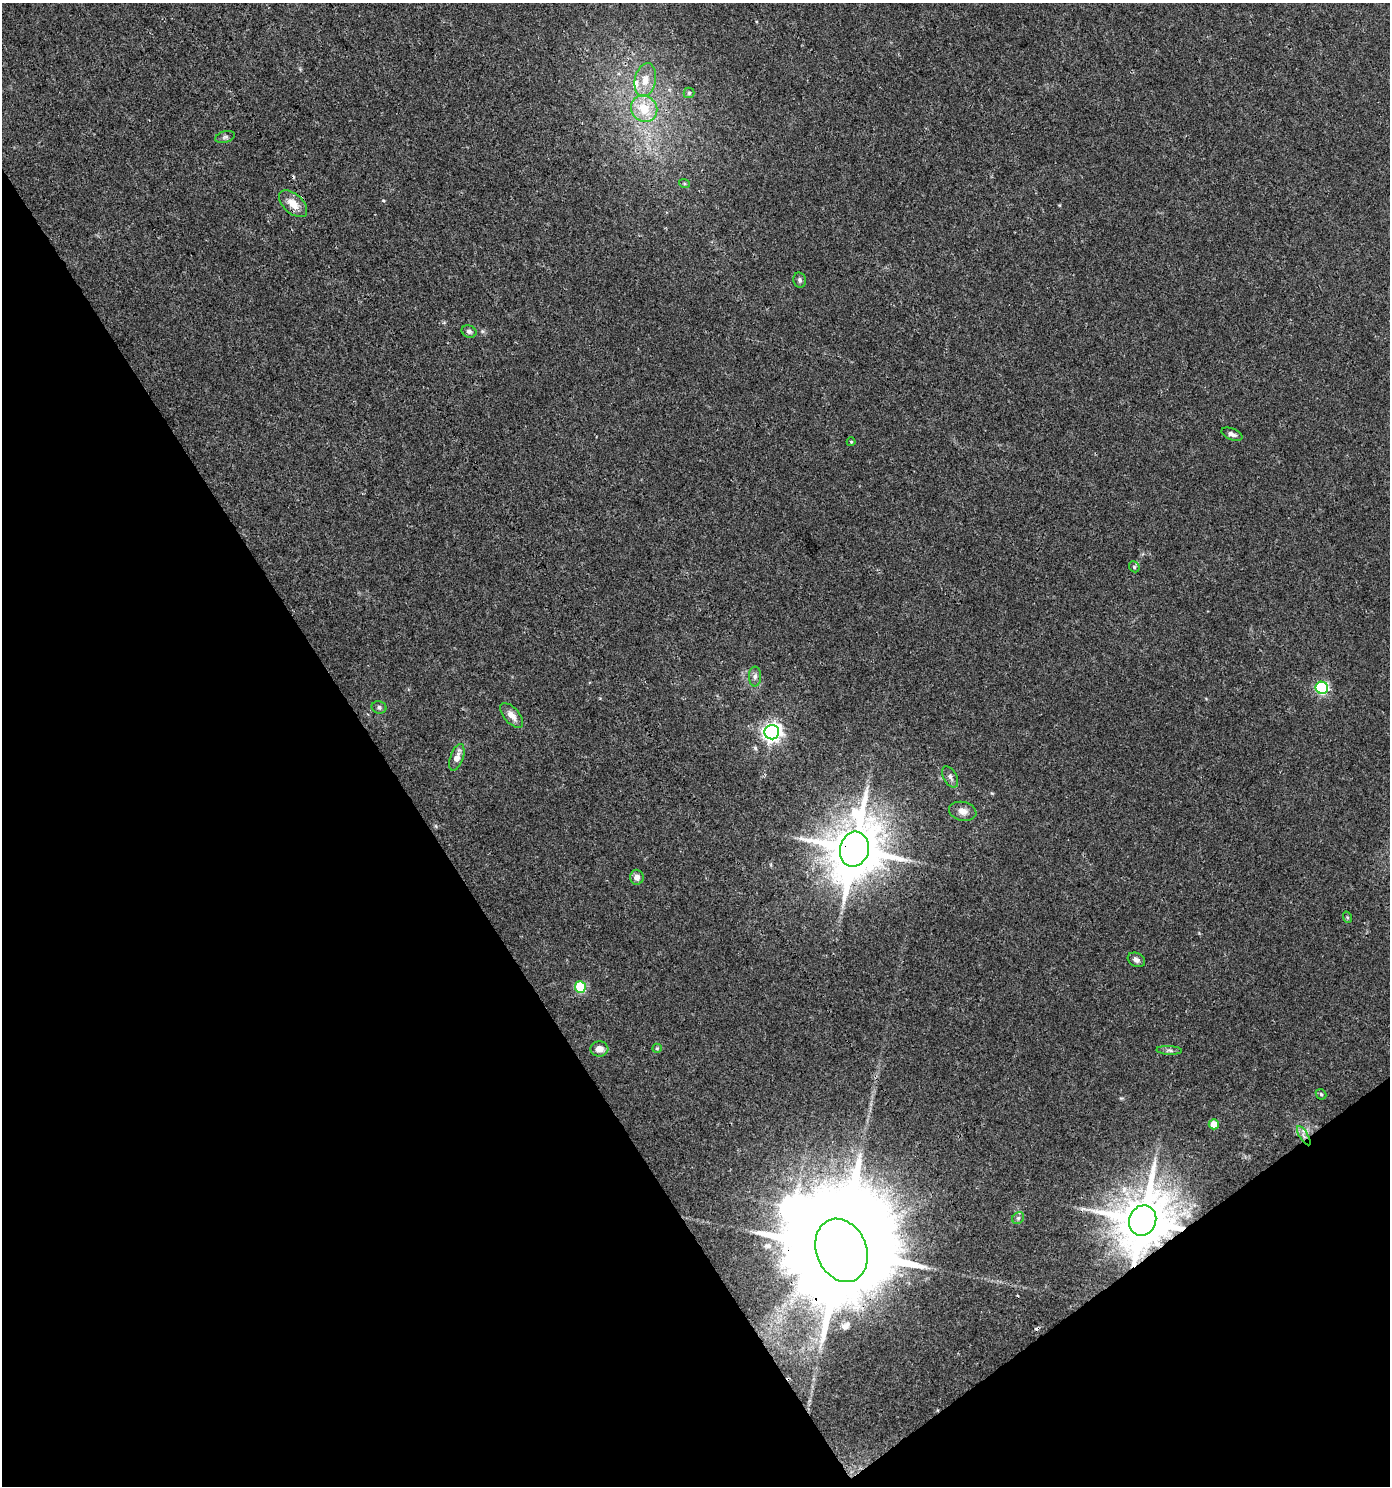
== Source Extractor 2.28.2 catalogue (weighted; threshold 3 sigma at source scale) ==
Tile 14 of 4 x 4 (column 2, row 4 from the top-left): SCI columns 1578-2965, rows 1-1484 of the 5869 x 5943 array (HDU 1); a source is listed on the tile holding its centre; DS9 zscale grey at full resolution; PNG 1392 x 1488 px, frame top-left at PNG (2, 3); each listed source drawn as its Kron ellipse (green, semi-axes under 4 px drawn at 4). Shown black and unused: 33% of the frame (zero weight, under 3 of 4 exposures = <1% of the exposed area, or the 3 px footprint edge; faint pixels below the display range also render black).
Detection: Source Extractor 2.28.2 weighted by HDU 2 'WHT'; one run over the whole footprint, this tile lists its part. Background 0.0333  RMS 0.0033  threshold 0.015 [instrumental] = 3 sigma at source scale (4.5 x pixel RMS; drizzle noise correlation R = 1.50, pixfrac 1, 0.0396/0.0396 arcsec/px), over >= 5 px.
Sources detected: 40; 1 inside a brighter object's white glare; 4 cosmic-ray / hot-pixel residue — neither listed nor drawn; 2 inside a brighter listed object's ellipse — not listed separately; the other 33 listed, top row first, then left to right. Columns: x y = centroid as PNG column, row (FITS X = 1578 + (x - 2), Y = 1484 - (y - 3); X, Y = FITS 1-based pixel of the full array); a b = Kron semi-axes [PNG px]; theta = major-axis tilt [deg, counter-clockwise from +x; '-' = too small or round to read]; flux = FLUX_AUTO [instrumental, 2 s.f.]
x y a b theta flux
645 80 17 10 78 4.5
689 93 5 5 - 0.52
644 109 14 12 -46 7.3
225 137 10 5 15 0.82
684 183 5 3 - 0.41
293 204 17 9 -43 4.3
800 280 8 6 -79 0.83
469 331 7 6 - 0.92
1232 434 11 5 -21 1.3
851 442 4 4 - 0.34
1134 567 6 5 - 0.53
755 676 10 6 89 1.2
1322 688 6 6 - 50
379 707 7 6 - 0.8
512 715 15 7 -48 2.8
772 732 7 7 - 160
457 757 14 6 70 2.9
950 777 11 6 -60 1.2
963 811 14 9 -12 2.5
854 849 18 14 76 2000
637 877 7 6 - 1.9
1347 917 6 3 -72 0.38
1136 960 9 6 -29 1.3
580 987 6 5 - 16
657 1048 5 4 - 0.43
599 1049 9 7 3 2.4
1169 1050 13 4 -3 1
1321 1094 6 4 -45 0.44
1214 1124 5 5 - 5.2
1304 1136 11 4 -58 1.2
1018 1218 6 5 - 0.65
1143 1220 15 13 68 2000
841 1250 33 25 -67 13000
Overlapping masked pixels (flux is a lower limit): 4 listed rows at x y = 854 849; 1304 1136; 1143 1220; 841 1250